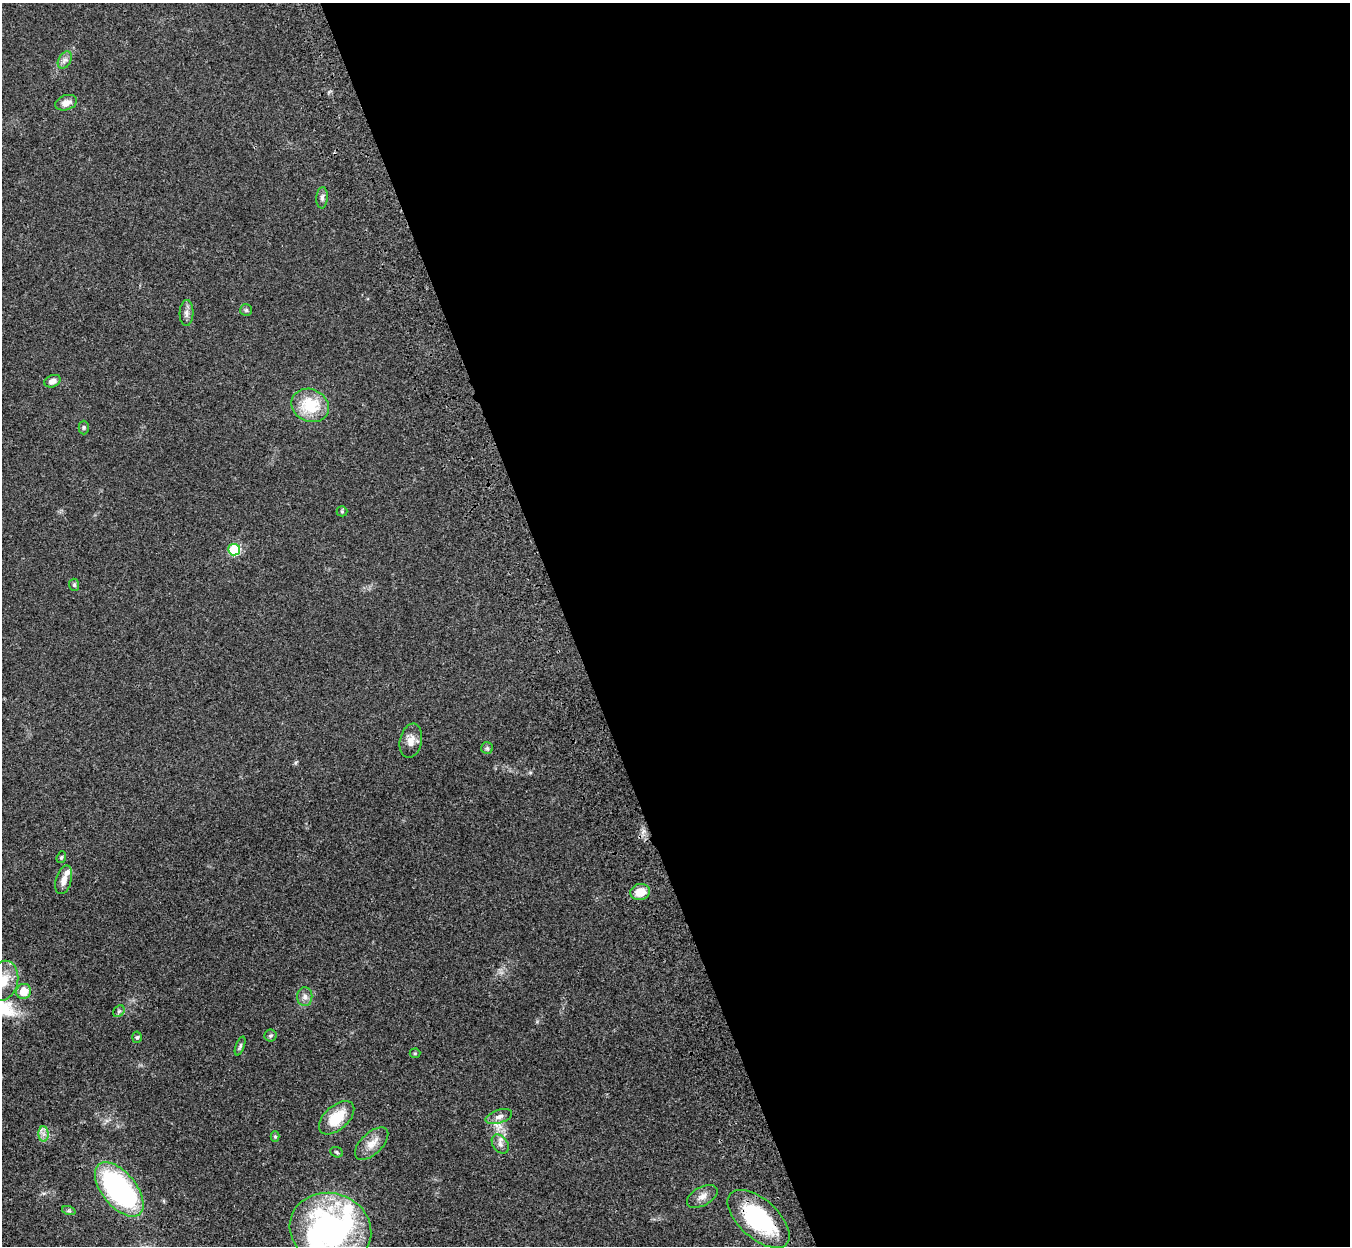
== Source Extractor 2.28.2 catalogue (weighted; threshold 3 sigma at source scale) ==
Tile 8 of 4 x 4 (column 4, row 2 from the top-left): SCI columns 4159-5506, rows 2816-4059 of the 5621 x 5509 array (HDU 1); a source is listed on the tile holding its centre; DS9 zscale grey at full resolution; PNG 1352 x 1248 px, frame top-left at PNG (2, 3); each listed source drawn as its Kron ellipse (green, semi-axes under 4 px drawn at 4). Shown black and unused: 58% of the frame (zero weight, under 3 of 4 exposures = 6% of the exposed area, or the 3 px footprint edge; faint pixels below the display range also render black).
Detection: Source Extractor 2.28.2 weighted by HDU 2 'WHT'; one run over the whole footprint, this tile lists its part. Background 0.0467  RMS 0.0051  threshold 0.0232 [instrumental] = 3 sigma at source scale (4.5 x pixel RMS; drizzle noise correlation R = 1.50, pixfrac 1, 0.05/0.05 arcsec/px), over >= 5 px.
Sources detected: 40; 1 inside a brighter object's white glare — neither listed nor drawn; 3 inside a brighter listed object's ellipse — not listed separately; the other 36 listed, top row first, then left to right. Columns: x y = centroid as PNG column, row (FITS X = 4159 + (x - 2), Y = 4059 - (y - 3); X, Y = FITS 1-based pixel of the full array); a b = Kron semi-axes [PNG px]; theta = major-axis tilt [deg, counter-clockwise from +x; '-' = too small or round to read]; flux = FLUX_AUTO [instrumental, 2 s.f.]
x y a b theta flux
65 60 9 6 59 1.9
66 103 11 7 18 3.8
322 198 11 5 86 1.7
246 310 6 6 - 0.86
187 313 13 7 88 2.3
52 381 8 6 21 2.6
310 405 19 16 -25 18
84 427 7 5 -90 0.88
342 511 5 5 - 0.67
234 550 6 6 - 33
74 585 6 5 - 0.91
411 741 17 11 77 4.5
487 748 6 6 - 0.97
61 857 6 4 68 0.67
64 880 15 7 75 3.7
640 892 10 8 13 7.2
3 981 20 14 76 10
24 991 7 7 - 7.9
305 997 9 7 -89 2.5
119 1011 6 5 - 0.96
270 1036 6 6 - 0.88
137 1037 5 5 - 0.76
240 1046 10 4 69 1
415 1053 5 5 - 0.6
499 1117 14 6 17 2.6
337 1118 21 12 42 15
44 1134 8 5 -90 2
275 1136 5 4 - 0.57
372 1144 21 10 44 5.8
500 1144 10 7 -54 2.2
337 1152 7 5 -23 0.75
119 1189 32 17 -51 100
702 1196 17 9 29 3.8
69 1211 7 4 -18 0.91
759 1219 38 19 -42 52
330 1229 41 36 -17 120
Overlapping masked pixels (flux is a lower limit): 1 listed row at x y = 759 1219
Isophote crosses this tile's border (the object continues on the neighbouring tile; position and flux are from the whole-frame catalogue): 1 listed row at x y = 3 981